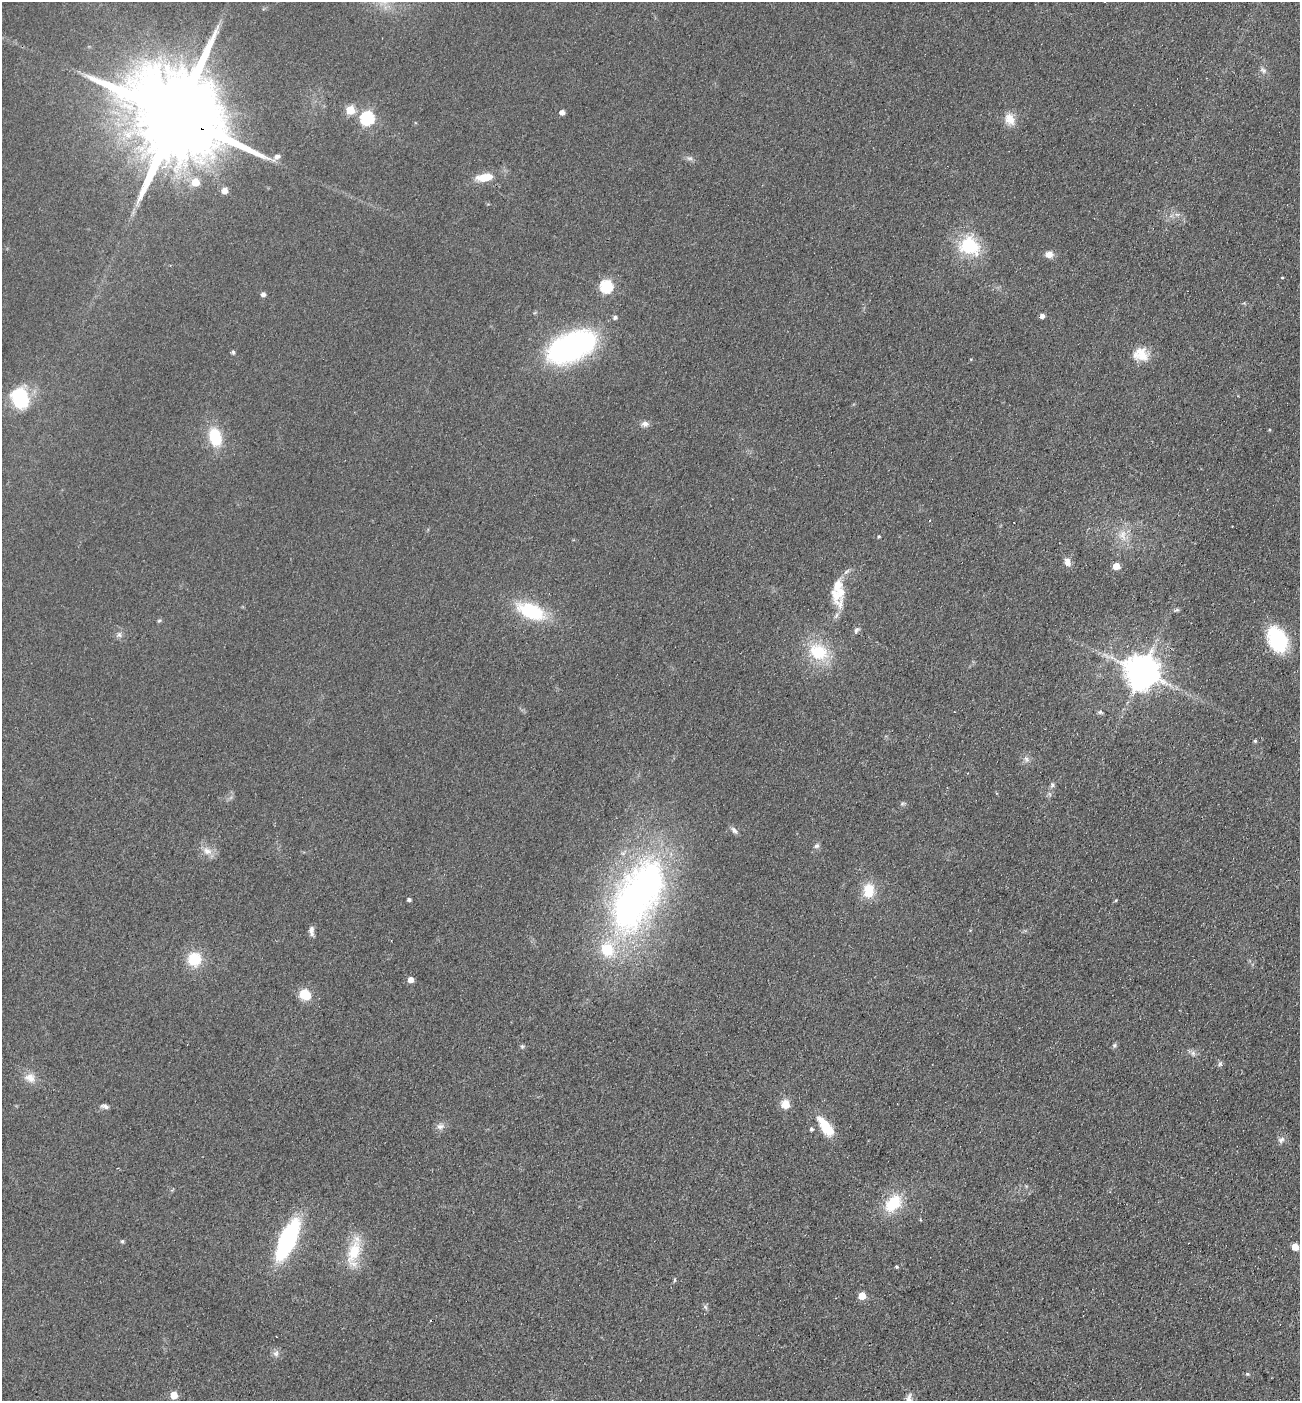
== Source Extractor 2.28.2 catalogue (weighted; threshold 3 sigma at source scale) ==
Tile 6 of 4 x 4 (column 2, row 2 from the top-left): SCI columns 1495-2792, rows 2826-4224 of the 5718 x 5651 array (HDU 1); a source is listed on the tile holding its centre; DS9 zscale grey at full resolution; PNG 1302 x 1403 px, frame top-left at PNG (2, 2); no overlay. Shown black and unused: <1% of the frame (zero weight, under 2 of 3 exposures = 3% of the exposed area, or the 3 px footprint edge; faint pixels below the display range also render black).
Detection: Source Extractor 2.28.2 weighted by HDU 2 'WHT'; one run over the whole footprint, this tile lists its part. Background 0.0766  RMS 0.0099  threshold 0.0447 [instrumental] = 3 sigma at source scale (4.5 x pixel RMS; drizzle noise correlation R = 1.50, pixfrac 1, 0.05/0.05 arcsec/px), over >= 5 px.
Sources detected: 84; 2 cosmic-ray / hot-pixel residue — not listed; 3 inside a brighter listed object's ellipse — not listed separately; the other 79 listed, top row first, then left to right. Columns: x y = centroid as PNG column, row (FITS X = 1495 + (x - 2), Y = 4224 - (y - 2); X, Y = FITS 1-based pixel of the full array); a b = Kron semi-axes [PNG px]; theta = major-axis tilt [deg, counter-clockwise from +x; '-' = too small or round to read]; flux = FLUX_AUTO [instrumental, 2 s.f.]
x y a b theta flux
1263 70 10 7 -39 3.6
350 110 5 5 - 39
562 112 4 4 - 6
178 117 35 20 -28 29000
367 118 6 6 - 140
1010 119 17 12 -69 12
277 157 14 7 41 5.1
690 158 8 5 -7 2.8
485 177 18 9 8 18
195 182 5 5 - 25
224 191 5 5 - 10
969 246 26 21 -29 52
1049 254 10 8 -2 6.6
1282 278 3 3 - 1.5
606 286 6 6 - 120
263 294 5 4 - 3.9
1042 316 4 4 - 4.5
615 317 5 4 - 2.9
571 347 35 19 25 300
233 352 4 4 - 2.3
1141 354 20 16 -10 18
971 359 4 3 - 0.8
20 398 19 15 -76 71
645 424 10 8 -6 4.3
1269 430 4 3 - 1
215 437 23 15 -75 34
1123 535 18 10 -77 13
879 536 4 4 - 1.3
1067 562 10 7 -70 6
1116 566 5 5 - 16
835 594 43 11 -66 18
1177 610 6 4 1 1.8
531 611 34 17 -23 58
159 620 6 4 2 1.3
856 630 8 6 56 2.6
119 635 8 5 84 3
1277 640 20 14 -66 91
818 652 24 19 -23 42
1142 671 10 10 - 2200
954 712 2 2 - 0.81
1100 712 8 5 -10 1.8
1255 741 4 4 - 1.6
1026 759 11 7 -60 3.9
1052 785 7 6 - 2.5
902 804 6 4 20 1.5
734 830 11 6 -53 3.4
816 846 8 6 40 2.6
207 851 14 10 -33 8.9
868 891 19 13 84 21
638 895 103 49 61 410
409 899 4 3 - 2.6
1116 900 5 3 - 1.1
311 931 12 6 -88 4.8
194 959 13 12 - 34
410 980 5 5 - 9
305 994 8 5 -31 65
1114 1045 7 5 69 1.9
522 1046 6 5 - 1.6
1193 1053 8 6 -88 3.2
1220 1064 7 6 - 2.1
30 1078 15 12 -23 10
785 1104 10 10 - 11
105 1106 10 5 -24 3
440 1126 11 8 4 4.7
825 1126 24 10 -54 29
811 1129 4 4 - 2
1281 1140 10 7 40 3.9
893 1203 20 13 45 37
287 1239 32 12 66 170
122 1241 5 4 - 1.7
1295 1247 5 5 - 19
354 1252 36 15 75 32
896 1267 3 3 - 1.4
674 1280 5 3 - 1.2
862 1296 5 5 - 22
276 1353 8 8 - 3.8
1248 1374 6 4 -16 1.6
174 1395 5 5 - 22
909 1399 17 9 78 6.9
Overlapping masked pixels (flux is a lower limit): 2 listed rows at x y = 178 117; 1142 671
Isophote crosses this tile's border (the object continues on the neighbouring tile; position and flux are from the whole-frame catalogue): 1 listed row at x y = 909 1399